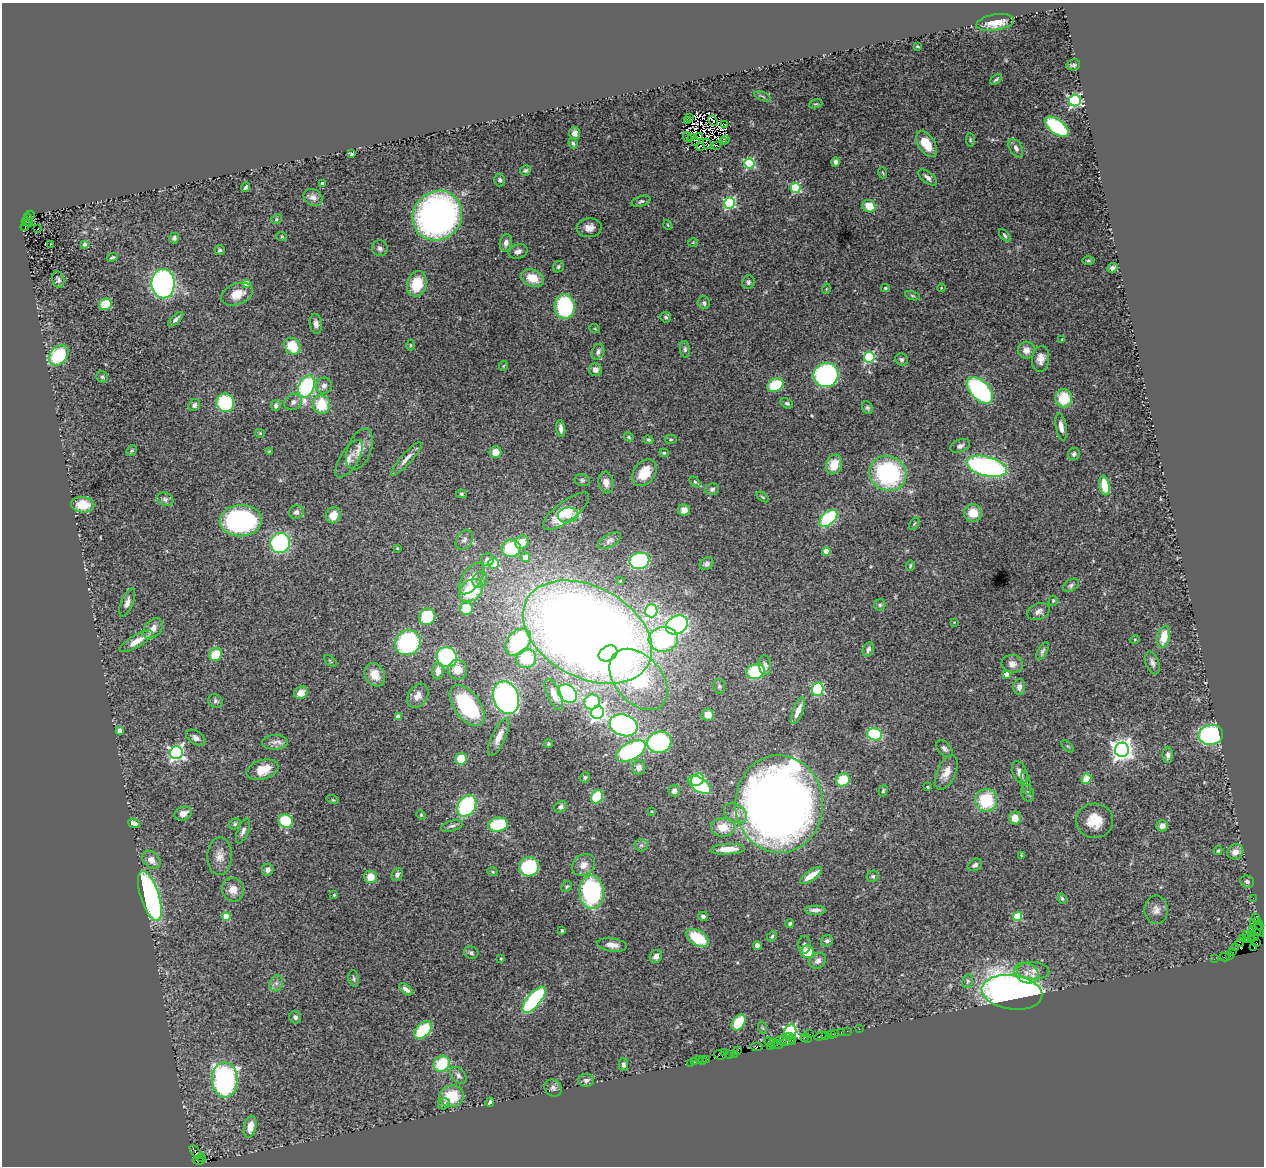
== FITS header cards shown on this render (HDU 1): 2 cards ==
NAXIS1  =                 1262
NAXIS2  =                 1164

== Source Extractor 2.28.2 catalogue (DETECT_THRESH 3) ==
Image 1262 x 1164 px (HDU 1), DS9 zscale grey, 1 PNG px = 1 image px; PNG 1266 x 1168 px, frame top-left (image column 1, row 1164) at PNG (2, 3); each listed source drawn as its Kron ellipse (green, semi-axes under 4 px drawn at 4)
Background 2.1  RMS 0.073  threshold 0.219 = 3 sigma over >= 5 px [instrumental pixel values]
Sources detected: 384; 8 with non-positive FLUX_AUTO (blend fragments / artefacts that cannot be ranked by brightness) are neither listed nor drawn; the other 376 listed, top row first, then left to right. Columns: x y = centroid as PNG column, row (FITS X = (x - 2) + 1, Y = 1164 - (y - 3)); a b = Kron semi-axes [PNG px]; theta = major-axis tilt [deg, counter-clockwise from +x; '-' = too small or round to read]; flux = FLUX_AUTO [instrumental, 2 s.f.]
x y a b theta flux
995 22 19 8 9 90
918 46 3 2 - 5.4
1073 65 7 5 13 11
996 79 7 3 38 7.6
763 96 9 3 -21 7.6
1075 100 6 6 - 830
816 104 7 4 17 6.7
689 117 2 2 - 7.2
687 121 2 2 - 2.7
713 121 5 2 - 0.66
725 124 3 2 - 0.77
1057 127 14 7 -36 380
575 133 6 5 - 23
687 137 5 3 - 1.5
692 137 3 2 - 7
700 137 4 2 - 1.9
726 139 3 2 - 7
970 140 7 4 -83 7.3
696 142 2 2 - 3.7
723 142 3 2 - 4.9
573 143 5 3 - 6.8
707 144 5 2 - 5.8
927 144 14 8 -57 100
716 145 3 2 - 5
700 146 3 2 - 6.2
1016 148 10 6 -60 19
352 154 4 3 - 6.8
835 162 4 4 - 16
749 164 5 5 - 440
525 170 5 4 - 10
883 173 6 3 -70 4.8
928 177 11 5 -38 19
500 180 6 5 - 10
322 183 3 3 - 14
246 187 5 3 - 10
796 188 5 5 - 380
313 197 10 8 -32 23
641 201 9 5 17 11
729 203 5 5 - 560
869 206 7 6 - 73
31 215 4 3 - 160
437 216 26 24 46 1800
276 219 6 4 24 7
29 220 7 3 -75 240
26 221 4 3 - 67
26 225 6 3 55 90
668 225 5 3 - 3.7
589 228 12 9 5 39
38 229 3 2 - 5.4
1005 235 7 4 -48 8.4
282 237 5 3 - 4.8
174 238 5 5 - 11
693 242 5 3 - 4.1
506 243 9 6 80 19
50 244 3 2 - 43
85 244 4 3 - 14
380 248 8 7 - 16
220 250 5 5 - 9.9
518 251 10 7 21 21
112 257 6 3 23 7
1088 261 6 3 0 6.2
558 267 6 5 - 8.7
1112 268 5 4 - 16
532 278 12 8 -24 84
58 280 8 6 -79 13
748 282 7 6 - 13
246 283 4 4 - 47
163 284 14 11 -89 1400
417 284 13 9 76 140
885 288 4 3 - 6.4
941 288 4 3 - 3.7
826 289 5 3 - 4.2
237 294 17 10 22 81
912 296 8 3 -19 7
704 303 6 5 - 12
105 304 6 5 - 130
565 307 12 10 -84 430
666 317 5 5 - 11
176 319 9 4 43 16
316 324 10 6 -83 22
595 329 5 3 - 4.3
1062 339 4 3 - 3.3
410 345 5 3 - 4.2
292 346 9 7 -48 130
685 349 8 5 -84 11
1026 350 8 8 - 36
598 352 8 6 67 16
59 355 11 8 48 290
869 357 5 5 - 550
902 359 6 6 - 11
1041 359 13 8 84 39
503 366 5 3 - 4
595 370 6 6 - 27
826 375 12 12 - 860
102 377 6 5 - 9.2
324 385 8 8 - 22
775 385 8 6 32 170
306 387 11 7 70 560
980 390 16 9 -46 680
1064 398 9 8 - 130
293 402 9 7 29 21
225 403 9 9 - 290
787 403 6 5 - 10
194 405 6 5 - 15
276 405 5 4 - 14
321 405 9 8 - 140
867 408 6 5 - 9.9
1061 427 14 5 -80 32
561 428 8 4 -82 21
260 433 5 4 - 5.1
629 437 5 4 - 6.8
671 439 6 4 -1 7.2
649 440 5 4 - 7.2
960 446 10 6 23 17
359 449 21 12 69 60
132 451 6 4 46 6.6
269 451 3 3 - 4.6
495 452 6 6 - 57
664 453 5 4 - 5.8
1074 454 6 5 - 12
349 459 21 9 58 42
406 459 22 5 48 36
834 464 10 7 68 87
987 466 21 9 -14 1000
644 473 14 10 53 110
888 473 19 17 -27 620
582 480 7 6 - 10
606 482 11 7 -81 36
695 482 6 4 -45 6.7
1104 485 10 5 -80 130
712 489 7 6 - 14
461 494 5 4 - 7.5
763 497 7 3 -34 4.9
165 499 9 6 -22 13
83 505 11 8 -3 89
684 510 6 5 - 29
566 511 28 10 37 140
296 512 7 7 - 20
973 513 9 9 - 80
333 515 8 7 - 59
568 515 10 7 7 44
828 518 11 6 42 370
241 521 21 15 3 890
914 524 7 4 59 6.7
464 540 11 7 55 23
609 541 13 6 31 18
522 542 7 6 - 61
280 543 10 10 - 550
397 548 3 2 - 3.9
511 548 9 9 - 250
826 551 4 4 - 120
525 557 5 5 - 51
487 560 6 6 - 32
639 561 10 8 11 610
494 564 5 5 - 120
707 564 7 5 36 16
910 566 5 3 - 6.4
471 579 18 9 56 69
480 580 8 7 - 19
620 581 4 3 - 5.2
1071 585 8 5 34 13
471 591 13 10 41 230
1053 601 5 4 - 5.3
127 603 15 6 67 23
880 605 6 5 - 9.3
466 609 6 6 - 130
651 611 6 6 - 560
1038 611 11 8 25 26
427 617 8 8 - 230
954 622 3 3 - 3.2
677 625 11 9 28 1100
153 629 12 8 52 42
587 632 69 45 -28 10000
1164 637 11 6 77 82
663 639 14 12 6 630
1135 639 5 3 - 4.2
136 641 18 6 30 64
518 642 15 10 50 440
408 643 13 12 - 540
868 649 8 5 66 18
1042 651 10 4 61 12
608 653 10 7 31 420
216 654 7 6 - 120
447 657 10 9 - 520
526 658 10 9 - 190
330 661 7 3 -42 5.7
1152 663 12 6 -69 21
1012 664 10 9 - 34
765 665 10 6 -82 23
457 670 10 9 - 69
438 671 8 5 87 36
756 672 9 7 19 260
1006 674 4 4 - 58
375 675 12 9 -59 64
638 679 35 23 -49 550
719 686 8 5 -75 11
1019 687 7 6 - 24
818 689 7 5 80 370
301 693 7 6 - 43
554 694 17 6 -66 53
568 694 10 8 -41 470
418 696 13 9 57 42
506 698 17 12 -69 1400
215 701 7 6 - 11
592 702 8 7 - 260
467 705 23 13 -54 490
798 711 14 5 68 40
598 712 6 6 - 1500
708 715 6 6 - 48
398 716 4 4 - 46
624 725 14 10 -19 1200
120 730 4 4 - 39
874 734 7 6 - 400
1211 735 12 10 9 770
499 737 21 7 65 48
196 738 11 6 -34 21
275 742 13 7 1 26
659 742 12 10 16 530
548 744 4 4 - 7.8
1068 746 8 3 -44 5.3
944 749 10 6 -49 15
1122 750 7 7 - 3500
631 751 16 8 29 570
176 753 6 6 - 1400
1168 755 8 5 89 18
461 759 6 6 - 110
639 767 7 6 - 26
262 770 16 9 16 97
946 772 18 9 65 56
1020 772 12 7 -68 31
585 777 5 4 - 8.1
1086 779 5 5 - 77
697 780 7 5 41 160
843 780 7 6 - 140
1026 783 12 4 -78 12
700 785 13 7 -33 390
927 787 3 3 - 6.4
674 791 6 5 - 19
883 791 6 4 74 7.2
1027 793 8 6 -68 14
597 797 7 5 60 200
333 800 6 4 -18 6.2
986 800 11 11 - 240
779 804 49 44 -88 5800
467 806 11 8 56 510
561 807 6 5 - 15
652 811 4 3 - 5.1
183 813 9 6 22 36
736 813 12 8 -32 38
421 815 5 4 - 5.1
1015 818 6 6 - 56
286 821 7 6 - 260
1095 821 18 17 - 110
134 823 6 4 -19 27
235 824 6 5 - 9.3
498 825 10 7 9 280
452 826 11 5 18 14
1162 826 6 5 - 20
723 827 12 9 -3 80
243 831 13 5 68 20
641 845 6 6 - 13
728 849 17 5 3 72
1218 851 4 3 - 6.1
1235 852 8 7 - 35
1021 855 4 3 - 3.7
220 856 19 12 88 52
151 860 10 7 -47 40
583 865 12 10 35 43
975 865 8 5 29 14
529 867 10 9 - 390
268 870 6 5 - 19
493 872 5 3 - 4.8
397 875 7 5 67 16
811 876 13 5 35 66
873 876 6 5 - 10
370 877 6 6 - 75
1247 882 7 6 - 12
567 886 6 5 - 7.8
233 890 12 11 - 56
591 892 16 12 -89 780
334 895 4 3 - 4.7
150 896 26 9 -72 1100
1062 898 5 3 - 7.8
1253 898 2 2 - 16
815 910 11 5 0 26
1156 910 14 11 -90 38
703 916 5 4 - 13
1017 916 4 4 - 190
226 917 4 4 - 160
1256 918 4 2 - 17
1257 921 3 2 - 190
790 923 4 4 - 8.3
1259 925 4 3 - 71
1257 928 10 2 -51 190
1253 930 3 2 - 45
562 931 4 3 - 6
1257 932 3 2 - 43
1247 934 2 2 - 72
772 936 6 4 47 7.2
1253 936 6 2 -38 92
698 938 12 7 -32 190
1243 938 2 2 - 75
1247 939 3 2 - 30
1251 939 3 2 - 57
827 941 6 5 - 13
1240 943 4 2 - 75
1256 943 3 2 - 10
612 945 15 6 -7 39
757 945 4 4 - 18
804 945 9 6 88 16
1254 947 3 2 - 12
1236 948 2 2 - 58
807 952 6 6 - 100
1233 952 2 2 - 41
471 953 7 6 - 15
656 956 7 6 - 22
1230 956 3 2 - 4.8
1225 957 5 2 - 9.2
501 958 4 3 - 5.1
1214 959 2 2 - 16
818 961 9 7 41 27
1033 971 16 9 -3 42
1027 973 13 9 -25 47
354 978 8 5 -82 10
968 981 7 5 74 10
276 983 8 6 70 18
406 989 8 4 -38 21
1012 992 30 17 -8 3500
534 1000 16 6 50 610
295 1017 6 5 - 12
739 1022 9 6 55 180
763 1028 6 4 -70 6.5
859 1029 2 2 - 15
423 1030 10 6 45 230
847 1031 2 2 - 11
790 1032 7 6 - 930
841 1033 3 2 - 23
810 1034 2 2 - 34
835 1034 2 2 - 4.2
831 1035 3 2 - 32
820 1036 6 3 21 91
825 1036 3 3 - 59
790 1037 3 2 - 78
804 1038 2 2 - 16
807 1039 4 2 - 1.5
781 1040 6 3 -8 110
788 1041 8 3 29 97
793 1041 3 2 - 32
769 1042 5 2 - 80
774 1043 2 2 - 51
777 1044 5 3 - 53
757 1046 6 2 0 140
770 1047 3 3 - 49
738 1050 4 2 - 24
724 1053 2 2 - 72
734 1054 2 2 - 16
720 1055 6 2 -29 7.6
730 1055 3 2 - 10
699 1059 2 2 - 7.3
707 1059 3 2 - 6.9
703 1060 2 2 - 11
694 1062 3 3 - 41
691 1063 3 2 - 11
442 1064 8 7 - 160
623 1065 6 4 -89 12
458 1075 10 6 -49 17
225 1080 17 13 -86 1000
586 1080 8 6 0 14
553 1088 9 8 - 18
452 1096 12 10 15 150
490 1102 4 3 - 9.3
444 1104 6 5 - 18
250 1127 11 6 78 69
196 1152 8 3 -52 78
201 1157 4 2 - 17
199 1161 6 3 -12 35
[8 non-positive-flux detections neither listed nor drawn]